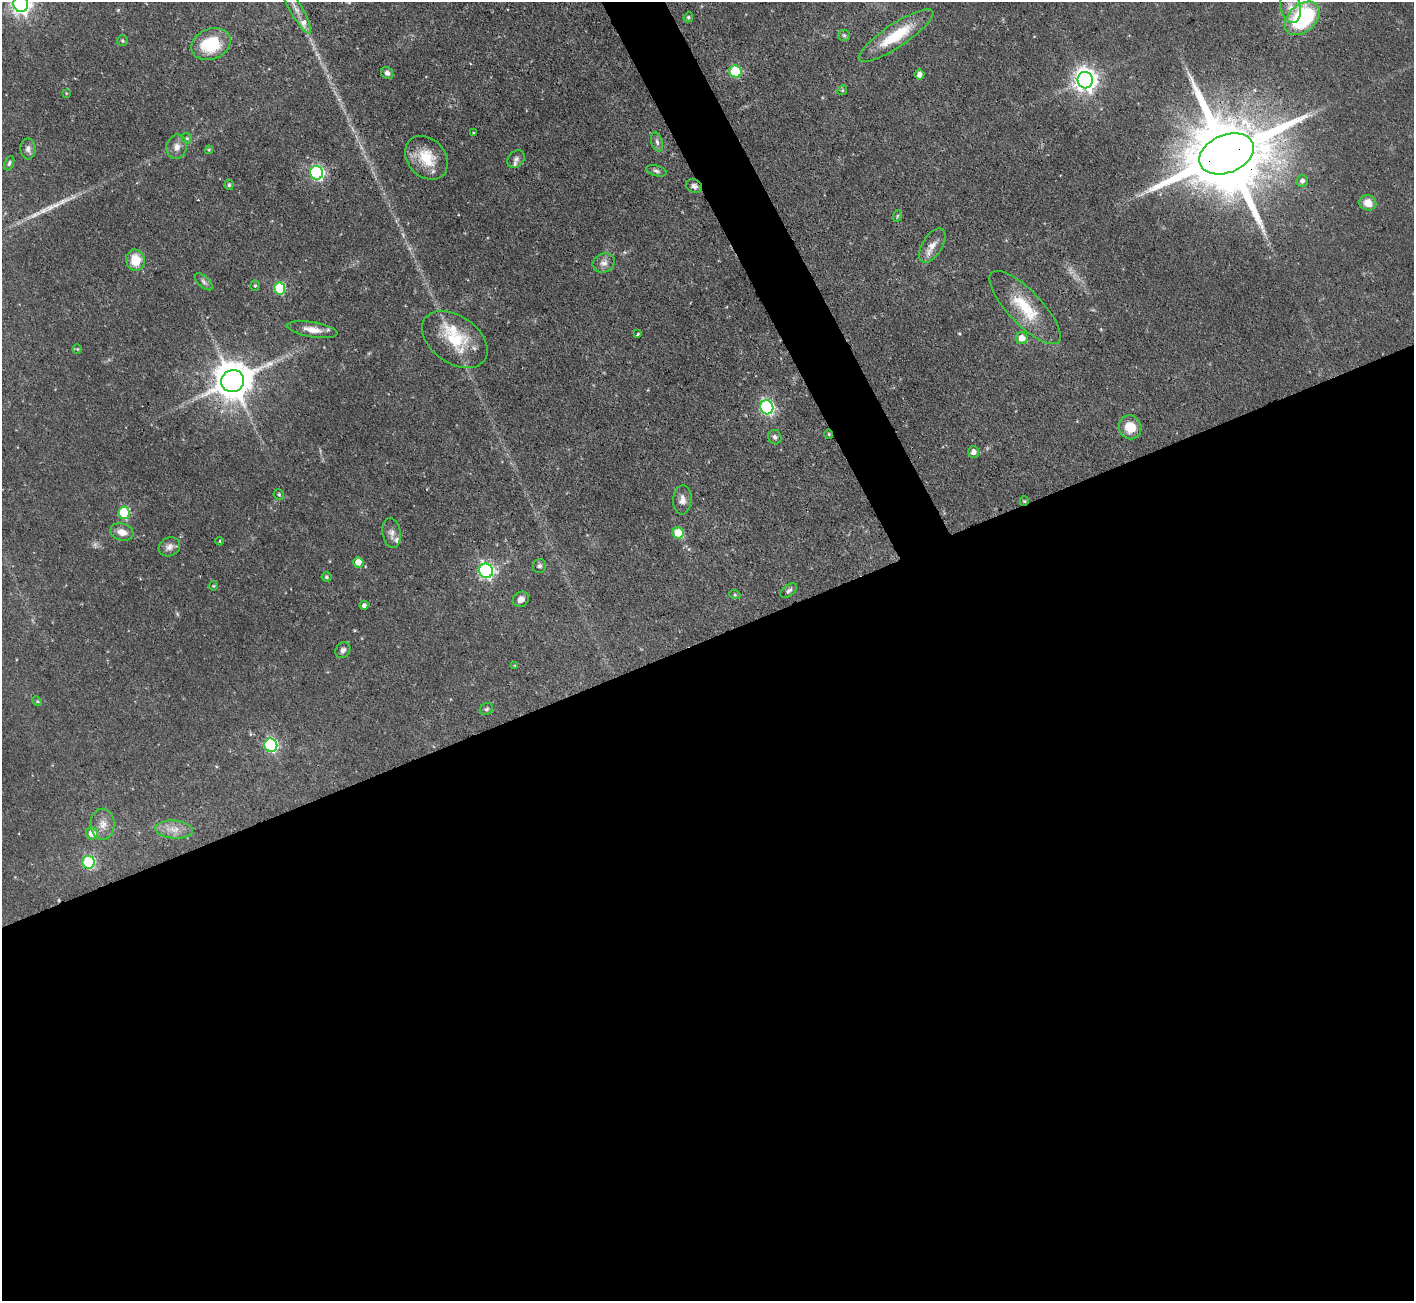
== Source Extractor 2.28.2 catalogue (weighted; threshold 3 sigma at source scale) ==
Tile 15 of 4 x 4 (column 3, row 4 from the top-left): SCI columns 2824-4235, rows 286-1584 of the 5648 x 5633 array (HDU 1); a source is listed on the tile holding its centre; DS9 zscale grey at full resolution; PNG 1416 x 1303 px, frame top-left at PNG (2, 2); each listed source drawn as its Kron ellipse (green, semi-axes under 4 px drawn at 4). Shown black and unused: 53% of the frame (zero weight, under 3 of 4 exposures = <1% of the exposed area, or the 3 px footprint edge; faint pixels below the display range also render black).
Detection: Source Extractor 2.28.2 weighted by HDU 2 'WHT'; one run over the whole footprint, this tile lists its part. Background 0.0568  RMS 0.0043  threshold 0.0194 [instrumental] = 3 sigma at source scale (4.5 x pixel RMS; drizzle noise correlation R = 1.50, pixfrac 1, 0.05/0.05 arcsec/px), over >= 5 px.
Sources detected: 83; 2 too faint to see at this stretch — neither listed nor drawn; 4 inside a brighter listed object's ellipse — not listed separately; the other 77 listed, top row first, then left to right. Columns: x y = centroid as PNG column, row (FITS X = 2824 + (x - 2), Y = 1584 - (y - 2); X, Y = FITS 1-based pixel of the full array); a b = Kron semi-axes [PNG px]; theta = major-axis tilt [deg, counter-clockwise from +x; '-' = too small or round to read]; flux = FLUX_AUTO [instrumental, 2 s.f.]
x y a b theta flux
21 4 8 7 - 250
1290 7 16 10 -79 4.7
296 9 28 6 -60 5.1
688 17 5 4 - 0.59
1302 18 20 13 42 54
844 35 6 5 - 0.81
896 35 44 11 33 19
122 41 5 5 - 0.78
211 44 20 15 21 21
735 72 6 6 - 27
387 73 6 5 - 1.5
919 75 5 5 - 2.6
1085 80 8 7 - 350
842 90 5 4 - 0.61
66 93 4 2 - 0.29
473 133 4 3 - 0.38
187 138 5 4 - 0.68
657 142 10 5 -74 1.5
177 147 12 10 79 3.2
28 149 10 7 -87 1.9
209 150 4 3 - 0.46
1226 154 28 19 23 7900
426 158 24 18 -47 13
516 159 10 7 48 1.6
9 163 7 4 68 0.92
656 171 10 5 -15 1.1
317 173 7 6 - 80
1302 181 6 5 - 1.5
229 185 5 4 - 0.78
694 186 8 6 -24 1.7
1368 203 8 7 - 5.7
897 216 6 3 70 0.51
932 245 19 10 58 4.3
135 260 10 9 - 9.1
604 263 11 9 21 2.8
204 282 11 5 -43 1.3
255 286 5 4 - 0.67
280 288 6 5 - 33
1025 307 48 17 -46 19
312 330 25 7 -9 5.2
638 334 3 3 - 0.49
1022 338 6 6 - 5.1
455 340 36 23 -35 21
77 349 5 4 - 0.44
233 381 11 10 - 1300
767 407 7 6 - 96
1130 427 12 11 - 8.5
829 434 4 4 - 0.45
775 437 7 6 - 1.3
973 452 5 5 - 2.7
279 494 5 5 - 0.75
682 500 14 9 86 3
1024 501 5 4 - 0.49
124 513 6 5 - 31
122 532 12 8 -16 3.9
392 533 15 9 -81 2.6
678 533 5 5 - 15
220 541 4 3 - 0.4
169 547 11 9 28 2.4
358 562 5 5 - 4.4
539 566 7 6 - 1.2
486 571 7 7 - 110
326 577 5 5 - 0.9
213 586 5 3 - 0.41
789 591 9 5 38 1.2
735 595 6 4 -19 0.53
521 599 8 7 - 2.3
364 605 4 4 - 1.5
343 650 8 7 - 1.6
515 666 4 4 - 0.38
37 701 5 4 - 0.5
486 709 7 5 32 0.83
271 745 7 6 - 66
103 824 15 12 -88 4.4
174 829 19 9 -4 4.7
92 833 6 6 - 5.5
88 862 6 6 - 45
Overlapping masked pixels (flux is a lower limit): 5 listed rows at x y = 1226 154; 694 186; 233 381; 829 434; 1024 501
Isophote crosses this tile's border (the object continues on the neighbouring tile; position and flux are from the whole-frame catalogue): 1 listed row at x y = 21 4